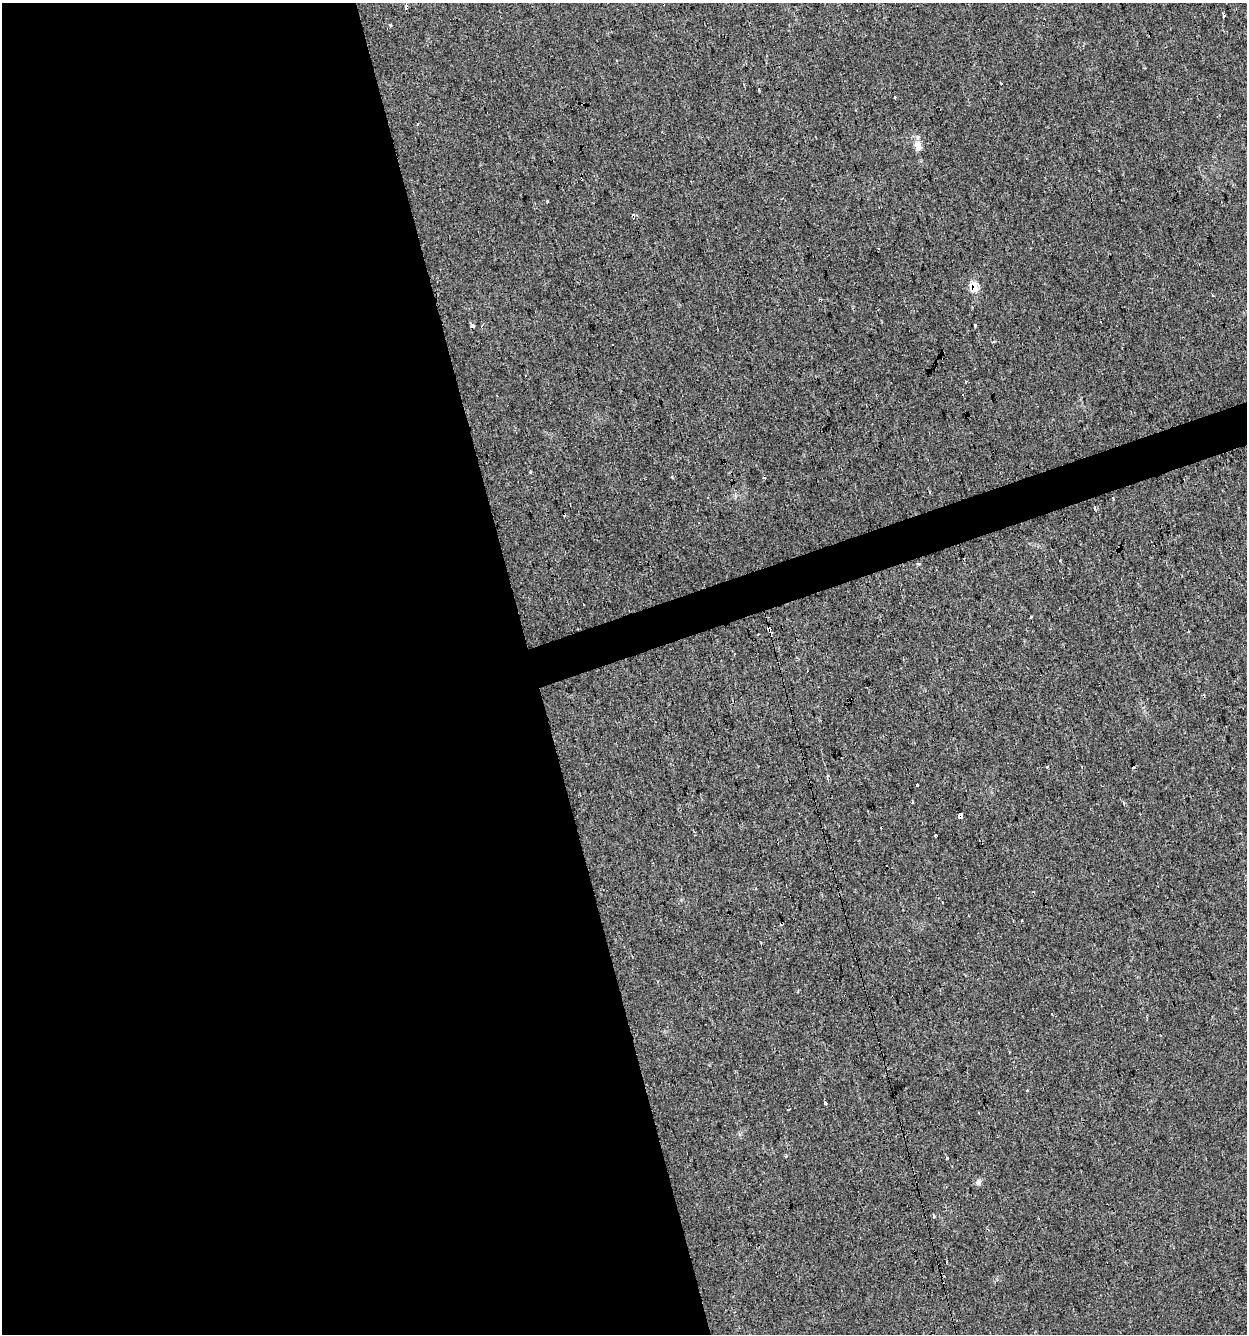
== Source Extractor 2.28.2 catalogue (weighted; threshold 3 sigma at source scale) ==
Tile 9 of 4 x 4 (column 1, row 3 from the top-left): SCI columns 109-1353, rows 1333-2664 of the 5146 x 5327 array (HDU 1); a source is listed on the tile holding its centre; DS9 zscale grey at full resolution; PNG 1249 x 1336 px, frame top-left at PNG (2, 3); no overlay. Shown black and unused: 45% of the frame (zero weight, under 2 of 3 exposures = <1% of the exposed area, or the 3 px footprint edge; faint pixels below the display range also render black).
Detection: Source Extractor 2.28.2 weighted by HDU 2 'WHT'; one run over the whole footprint, this tile lists its part. Background 0.029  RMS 0.0059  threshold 0.0263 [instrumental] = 3 sigma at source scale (4.5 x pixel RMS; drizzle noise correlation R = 1.50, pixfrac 1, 0.0396/0.0396 arcsec/px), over >= 5 px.
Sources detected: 53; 17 cosmic-ray / hot-pixel residue — not listed; the other 36 listed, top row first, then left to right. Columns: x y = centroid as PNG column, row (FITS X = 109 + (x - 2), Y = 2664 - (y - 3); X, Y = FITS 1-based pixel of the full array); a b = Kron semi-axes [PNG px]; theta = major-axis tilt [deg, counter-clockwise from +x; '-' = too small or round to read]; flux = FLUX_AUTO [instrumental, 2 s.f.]
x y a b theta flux
406 6 5 3 - 4.1
1224 16 3 3 - 5.5
390 25 3 3 - 6.3
616 61 3 2 - 0.88
1001 83 3 2 - 0.57
895 97 3 3 - 0.92
417 124 3 3 - 1.8
918 146 15 9 -72 4.3
633 216 6 3 -77 4.2
974 287 10 7 -87 8.5
820 300 4 3 - 0.71
472 325 3 3 - 21
975 325 3 2 - 4.2
481 326 4 2 - 0.58
994 341 3 3 - 0.82
966 381 3 3 - 1.7
530 472 3 3 - 0.68
1113 498 3 3 - 2
919 564 3 3 - 3.1
1031 617 3 3 - 1.8
769 629 7 3 -59 8.5
758 634 3 3 - 0.81
1047 767 3 3 - 1.8
1082 767 3 2 - 0.82
917 785 3 3 - 1.7
912 803 3 2 - 0.53
960 815 4 3 - 66
694 831 3 2 - 0.94
935 835 3 3 - 1.4
1021 921 3 3 - 0.97
1052 1014 3 3 - 1.7
1027 1090 3 3 - 1.2
825 1103 3 3 - 12
947 1158 3 3 - 5.8
978 1182 8 6 65 1.8
933 1216 3 3 - 2.7
Overlapping masked pixels (flux is a lower limit): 6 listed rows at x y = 406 6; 633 216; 974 287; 820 300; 769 629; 960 815